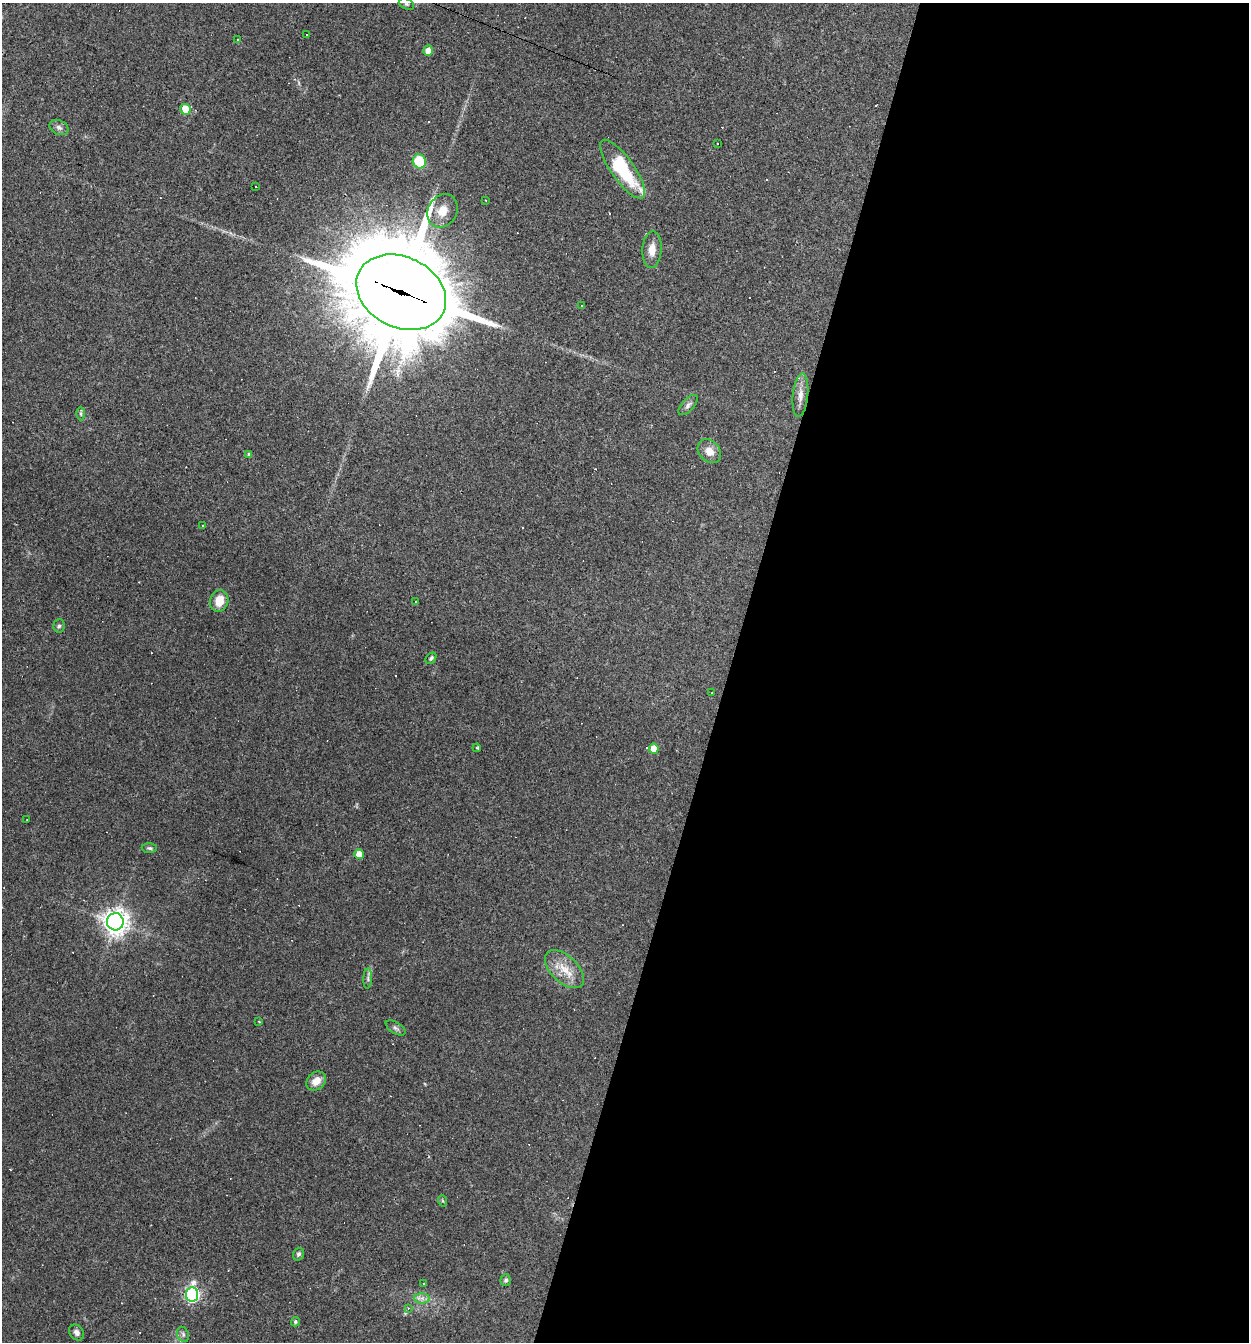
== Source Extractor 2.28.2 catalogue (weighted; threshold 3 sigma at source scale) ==
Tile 12 of 4 x 4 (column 4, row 3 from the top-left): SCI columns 3870-5116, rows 1341-2680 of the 5373 x 5359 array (HDU 1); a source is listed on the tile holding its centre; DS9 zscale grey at full resolution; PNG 1251 x 1344 px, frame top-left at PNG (2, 3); each listed source drawn as its Kron ellipse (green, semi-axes under 4 px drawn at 4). Shown black and unused: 42% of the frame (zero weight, under 3 of 4 exposures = <1% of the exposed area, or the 3 px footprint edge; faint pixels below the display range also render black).
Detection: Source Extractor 2.28.2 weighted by HDU 2 'WHT'; one run over the whole footprint, this tile lists its part. Background 0.0495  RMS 0.0057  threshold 0.0257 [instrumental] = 3 sigma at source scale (4.5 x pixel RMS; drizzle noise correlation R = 1.50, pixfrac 1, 0.05/0.05 arcsec/px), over >= 5 px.
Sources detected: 59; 12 cosmic-ray / hot-pixel residue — neither listed nor drawn; the other 47 listed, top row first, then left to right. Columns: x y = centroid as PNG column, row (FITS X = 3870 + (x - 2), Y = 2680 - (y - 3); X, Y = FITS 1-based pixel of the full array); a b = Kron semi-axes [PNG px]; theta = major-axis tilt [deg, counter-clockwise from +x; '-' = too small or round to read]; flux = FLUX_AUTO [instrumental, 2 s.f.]
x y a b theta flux
406 4 8 5 -26 1.1
307 35 2 2 - 0.4
238 39 3 3 - 0.62
428 51 5 4 - 6.5
185 109 5 5 - 15
59 127 10 7 -26 2.3
717 144 2 2 - 0.36
419 161 7 6 - 20
623 169 35 11 -55 39
256 187 2 2 - 0.34
485 200 3 2 - 0.37
442 211 17 14 58 8.1
652 250 18 9 87 6
401 292 47 35 -26 9400
581 306 3 2 - 0.61
800 395 22 7 84 5.2
688 405 12 6 48 2.2
81 414 7 3 -89 0.84
709 451 13 10 -46 5.7
249 455 4 4 - 1.5
202 525 3 2 - 0.57
219 601 11 9 71 8.6
416 601 3 2 - 0.43
59 626 6 5 - 1.2
431 658 6 4 47 1
712 693 2 2 - 0.39
477 748 4 3 - 2.1
654 749 5 5 - 10
27 820 3 2 - 0.32
149 848 7 5 -2 1.2
359 854 5 4 - 6.4
115 922 8 8 - 510
564 969 24 13 -43 11
368 978 10 4 87 1.3
259 1021 4 2 - 0.39
396 1028 11 5 -32 1.6
316 1081 11 8 39 6.1
443 1201 6 4 -71 0.68
298 1254 6 5 - 1.3
506 1280 6 5 - 1.4
424 1283 3 2 - 0.38
192 1295 7 6 - 140
422 1298 8 5 -1 2.1
408 1308 4 4 - 1
295 1322 5 4 - 1.1
77 1332 8 6 -49 2.3
183 1334 8 5 -69 1.4
Overlapping masked pixels (flux is a lower limit): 2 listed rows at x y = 401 292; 192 1295